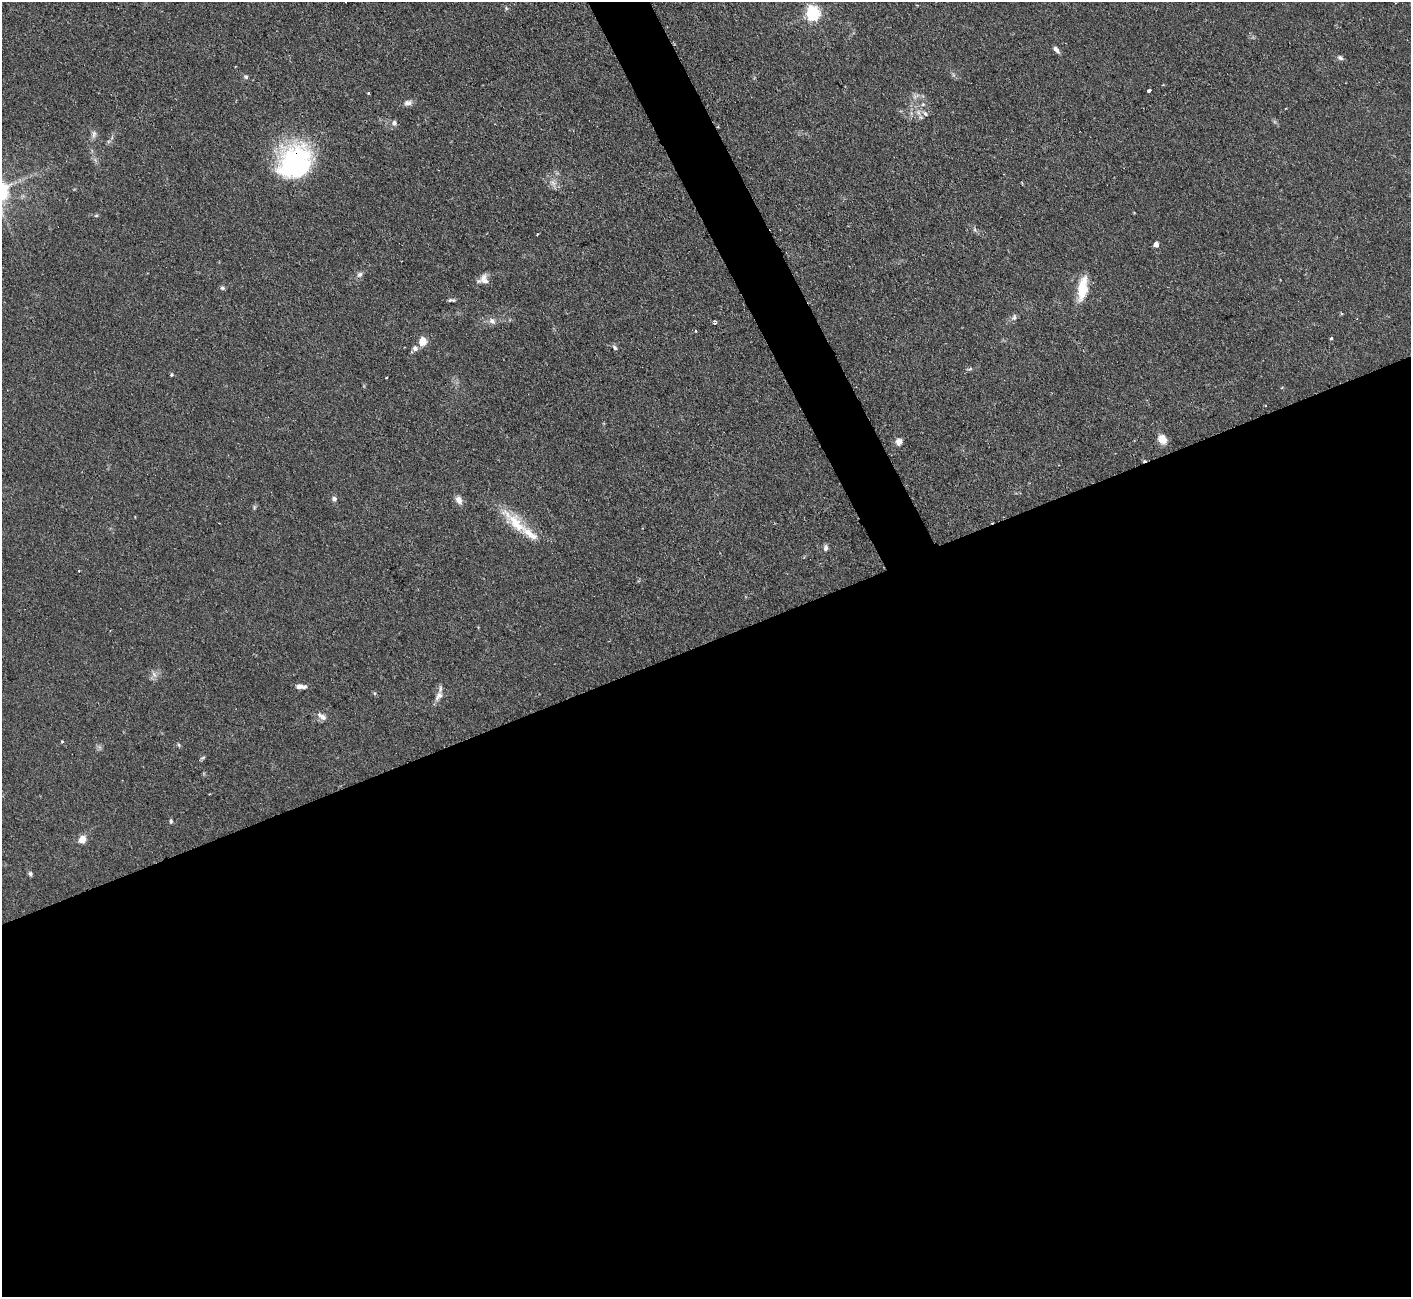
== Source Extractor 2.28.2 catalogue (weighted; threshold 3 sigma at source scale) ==
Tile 15 of 4 x 4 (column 3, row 4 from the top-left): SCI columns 2818-4226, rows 288-1582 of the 5636 x 5623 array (HDU 1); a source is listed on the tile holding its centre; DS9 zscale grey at full resolution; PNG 1413 x 1299 px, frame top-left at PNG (2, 2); no overlay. Shown black and unused: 52% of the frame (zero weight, under 2 of 3 exposures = <1% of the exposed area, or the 3 px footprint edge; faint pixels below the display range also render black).
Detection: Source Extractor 2.28.2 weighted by HDU 2 'WHT'; one run over the whole footprint, this tile lists its part. Background 0.0825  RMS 0.0058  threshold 0.026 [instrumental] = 3 sigma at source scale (4.5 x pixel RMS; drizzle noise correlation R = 1.50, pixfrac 1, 0.05/0.05 arcsec/px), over >= 5 px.
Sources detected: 56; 2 cosmic-ray / hot-pixel residue — not listed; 2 inside a brighter listed object's ellipse — not listed separately; the other 52 listed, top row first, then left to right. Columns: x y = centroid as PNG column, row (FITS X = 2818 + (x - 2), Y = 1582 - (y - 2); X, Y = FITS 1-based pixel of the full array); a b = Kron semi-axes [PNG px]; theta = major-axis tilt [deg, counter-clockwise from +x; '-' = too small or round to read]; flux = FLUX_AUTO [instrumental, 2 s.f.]
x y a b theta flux
506 8 6 4 -72 0.8
813 13 6 6 - 120
1056 50 9 5 -49 2.2
1340 58 8 6 -24 1.6
246 77 6 6 - 1.2
1149 90 4 3 - 2.5
368 93 3 3 - 0.76
915 96 10 7 25 2.6
408 103 11 7 10 2.6
923 104 6 4 1 0.94
925 114 7 5 -45 1.4
394 123 7 7 - 2
94 134 12 6 85 2.3
295 161 43 36 49 77
553 182 12 6 -36 3.1
96 216 6 4 1 0.8
1156 244 5 5 - 3.3
359 274 8 7 - 1.9
483 279 13 10 32 4.5
222 288 6 5 - 1.1
1082 288 29 11 80 15
452 300 10 4 0 1.3
1014 317 10 6 71 1.7
492 321 10 8 -40 2.8
714 323 4 3 - 2.4
696 331 4 3 - 0.86
1331 338 3 3 - 1.2
422 341 8 7 - 8
415 348 7 6 - 2.5
615 348 7 5 -52 1.3
970 369 8 3 13 0.98
171 375 4 4 - 0.8
386 378 3 2 - 0.63
1162 439 8 6 -63 9.3
899 442 9 8 - 3.1
334 499 6 5 - 1.9
459 500 11 8 -68 3.6
254 507 8 4 82 0.93
516 523 34 16 -49 19
825 548 8 6 83 1.9
79 571 3 2 - 0.41
154 674 10 6 -63 2.4
300 687 11 5 1 3.4
439 696 15 8 57 3.5
322 716 15 7 -37 3.2
62 741 3 3 - 0.75
179 745 5 5 - 0.85
99 747 7 4 -71 1.2
203 757 6 4 20 0.88
171 821 6 4 -89 0.93
82 839 9 8 - 5.4
30 874 6 6 - 1.2
Overlapping masked pixels (flux is a lower limit): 1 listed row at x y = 295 161